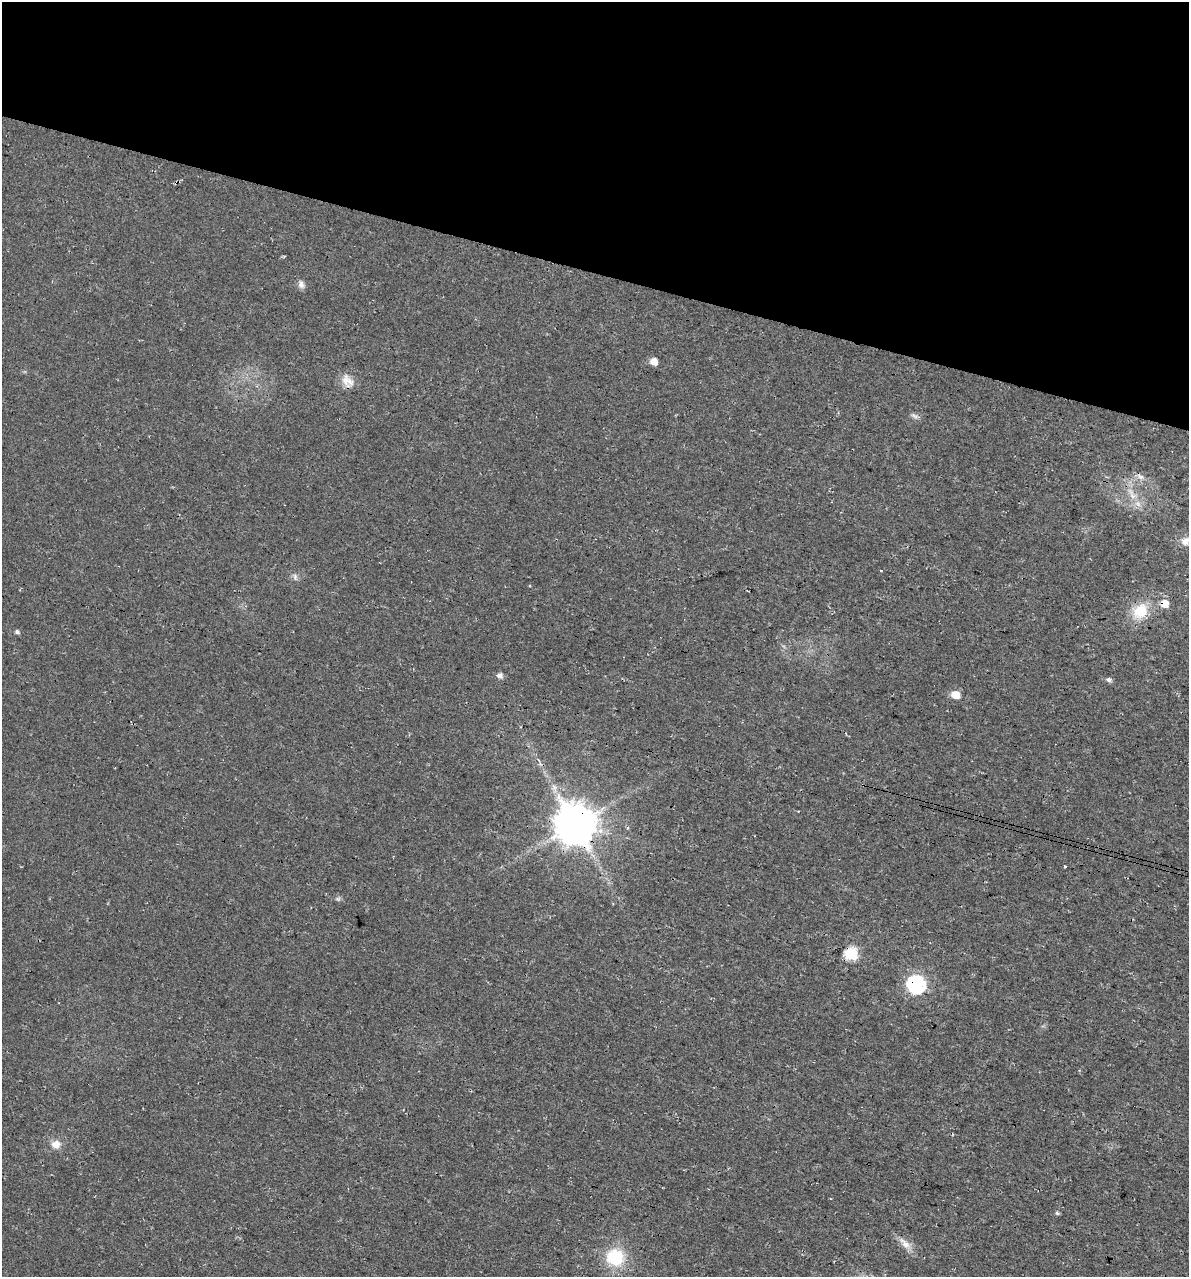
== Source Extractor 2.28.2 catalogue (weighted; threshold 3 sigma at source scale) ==
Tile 2 of 4 x 4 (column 2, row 1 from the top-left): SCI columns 1526-2712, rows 3842-5116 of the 5364 x 5141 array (HDU 1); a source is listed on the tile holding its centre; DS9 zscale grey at full resolution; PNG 1191 x 1279 px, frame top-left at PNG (2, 2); no overlay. Shown black and unused: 21% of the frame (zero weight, under 3 of 4 exposures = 5% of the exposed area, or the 3 px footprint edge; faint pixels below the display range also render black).
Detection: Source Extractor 2.28.2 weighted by HDU 2 'WHT'; one run over the whole footprint, this tile lists its part. Background 0.0117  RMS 0.0071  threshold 0.0319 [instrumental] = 3 sigma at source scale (4.5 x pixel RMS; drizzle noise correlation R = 1.50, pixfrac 1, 0.0396/0.0396 arcsec/px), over >= 5 px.
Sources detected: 25; all 25 listed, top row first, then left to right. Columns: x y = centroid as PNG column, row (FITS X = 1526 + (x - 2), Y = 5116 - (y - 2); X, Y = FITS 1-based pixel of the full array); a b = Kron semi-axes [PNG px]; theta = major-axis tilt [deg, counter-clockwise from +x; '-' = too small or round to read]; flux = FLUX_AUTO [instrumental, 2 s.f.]
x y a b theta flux
301 284 11 8 -75 3.3
654 361 6 5 - 8
347 381 20 13 -54 8
914 416 11 5 -32 2.3
1140 476 12 6 -41 3.5
1132 494 24 7 -59 9.1
1185 541 14 12 26 6.7
881 571 3 2 - 0.73
295 577 10 4 -79 1.9
1164 603 7 6 - 11
1140 611 21 17 46 21
17 632 6 5 - 1.8
500 675 7 6 - 3.2
1109 679 6 5 - 2.3
955 695 6 5 - 14
554 787 8 6 -44 2.6
575 824 12 11 - 2600
1065 866 3 3 - 1.7
338 899 7 5 6 1.5
851 953 7 6 - 84
916 984 8 7 - 220
56 1144 12 10 -3 6.6
1057 1213 5 5 - 1.2
905 1243 23 9 -45 6.9
615 1257 18 17 - 34
Overlapping masked pixels (flux is a lower limit): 4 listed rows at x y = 1164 603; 575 824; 851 953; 916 984
Isophote crosses this tile's border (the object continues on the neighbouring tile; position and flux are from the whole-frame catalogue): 1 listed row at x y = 1185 541